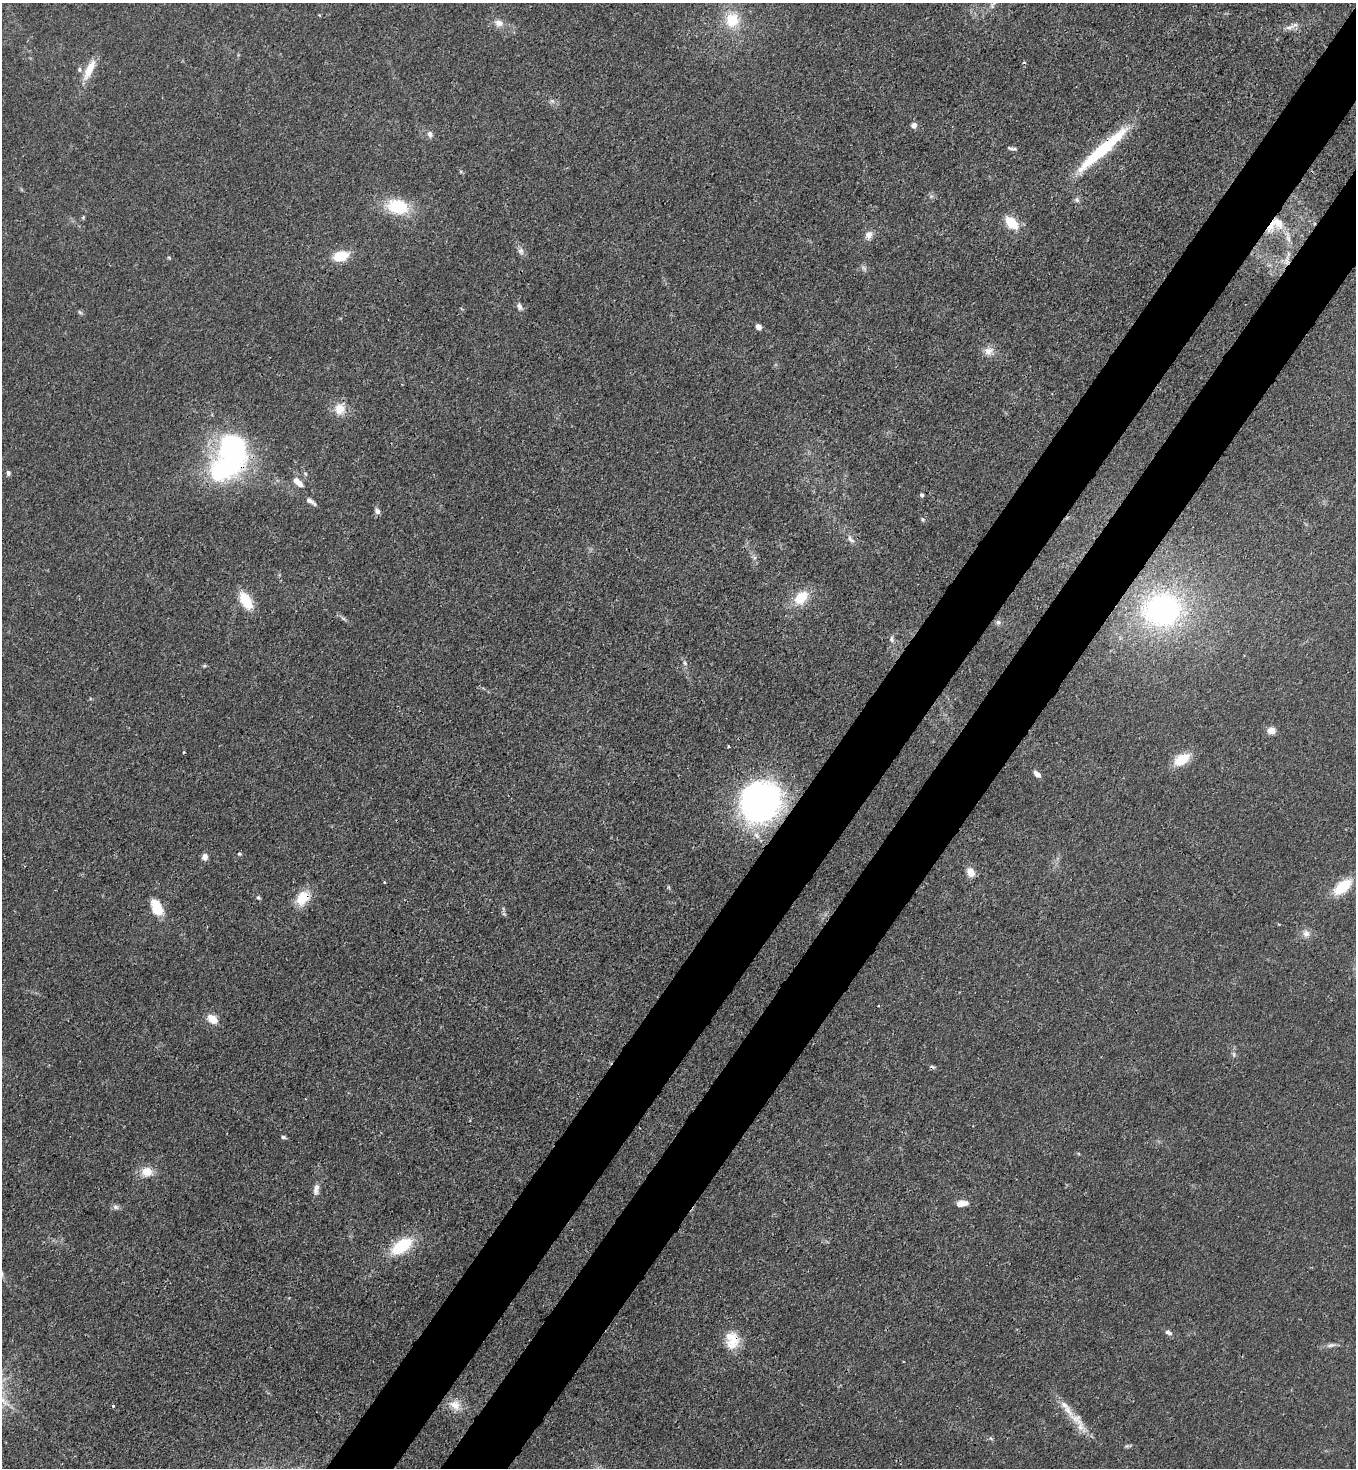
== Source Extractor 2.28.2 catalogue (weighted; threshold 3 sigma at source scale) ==
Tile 10 of 4 x 4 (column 2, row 3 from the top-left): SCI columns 1580-2933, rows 1525-2990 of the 6005 x 5983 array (HDU 1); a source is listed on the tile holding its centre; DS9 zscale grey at full resolution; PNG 1358 x 1470 px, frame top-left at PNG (2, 3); no overlay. Shown black and unused: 9% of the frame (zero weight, under 3 of 4 exposures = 7% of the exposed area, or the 3 px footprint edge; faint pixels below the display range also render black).
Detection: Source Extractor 2.28.2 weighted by HDU 2 'WHT'; one run over the whole footprint, this tile lists its part. Background 0.0192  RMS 0.0026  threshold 0.0117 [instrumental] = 3 sigma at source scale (4.5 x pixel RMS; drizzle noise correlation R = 1.50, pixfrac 1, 0.05/0.05 arcsec/px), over >= 5 px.
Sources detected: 88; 2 too faint to see at this stretch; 1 inside a brighter object's white glare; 2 cosmic-ray / hot-pixel residue — not listed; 8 inside a brighter listed object's ellipse — not listed separately; the other 75 listed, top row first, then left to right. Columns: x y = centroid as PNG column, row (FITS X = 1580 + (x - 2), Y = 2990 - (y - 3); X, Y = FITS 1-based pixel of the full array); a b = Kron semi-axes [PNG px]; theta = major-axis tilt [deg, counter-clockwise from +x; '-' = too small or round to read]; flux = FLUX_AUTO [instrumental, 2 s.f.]
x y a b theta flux
993 4 16 7 54 1.8
319 15 5 3 - 0.21
732 20 19 18 - 8
499 23 13 10 -13 2.1
1289 27 14 5 11 1.3
89 69 29 9 64 4.9
552 101 7 4 -1 0.58
914 125 7 6 - 1.2
430 134 9 7 -77 1
1010 148 9 5 -20 0.66
1102 149 61 9 42 26
931 196 7 4 2 0.53
1077 200 8 6 -53 0.75
398 207 24 16 -14 12
83 217 5 4 - 0.33
1278 222 21 14 -73 5.3
1011 223 15 9 -45 6.4
869 235 11 8 61 1.8
521 251 11 8 -77 1.2
341 256 13 8 16 8.2
169 258 6 3 -20 0.29
1287 260 18 7 76 2.5
519 306 11 7 -61 1
80 312 7 5 -44 0.47
758 327 6 5 - 1.5
989 351 14 12 19 2.3
340 409 17 15 71 4.2
232 448 30 26 -9 41
8 473 6 5 - 0.67
305 474 7 5 -49 0.51
298 483 14 7 -43 2.6
922 495 4 4 - 0.78
309 501 10 6 -26 1
377 511 8 7 - 1
923 520 6 5 - 0.44
850 539 13 7 -49 1.3
754 558 6 4 71 0.54
801 598 20 13 45 6.7
246 600 20 10 -60 8
1162 610 54 46 7 59
343 618 7 4 -19 0.51
998 622 7 6 - 0.75
891 639 9 6 -80 0.85
685 663 7 6 - 0.66
204 666 6 4 43 0.35
1271 730 8 7 - 2.2
728 746 3 2 - 0.29
183 752 3 3 - 0.26
1182 759 16 10 31 7.2
1037 774 8 5 -42 1.6
756 801 46 35 -53 68
239 854 5 4 - 0.39
205 857 8 7 - 1.3
970 872 10 7 -64 2.9
384 882 4 2 - 0.24
1342 887 24 12 39 8.6
258 897 6 5 - 0.49
303 898 20 13 50 6.3
157 908 9 6 -63 15
1306 934 10 9 - 1.7
212 1019 13 8 -36 3.5
1234 1054 8 4 -82 0.58
283 1137 7 4 -14 0.48
147 1172 14 12 -4 3.9
316 1189 15 7 81 1.6
962 1203 14 7 6 2.5
115 1207 8 6 -1 0.83
401 1246 26 14 32 12
1168 1332 9 5 -28 0.96
732 1340 24 18 -84 6.4
1331 1345 14 5 11 1.1
455 1405 16 13 -32 3.7
113 1406 3 3 - 0.41
1077 1419 29 13 -38 5.3
1127 1446 6 5 - 0.43
Overlapping masked pixels (flux is a lower limit): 5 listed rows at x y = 1102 149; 1278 222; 1287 260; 303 898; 732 1340
Isophote crosses this tile's border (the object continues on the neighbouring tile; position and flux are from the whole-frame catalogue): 1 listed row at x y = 993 4